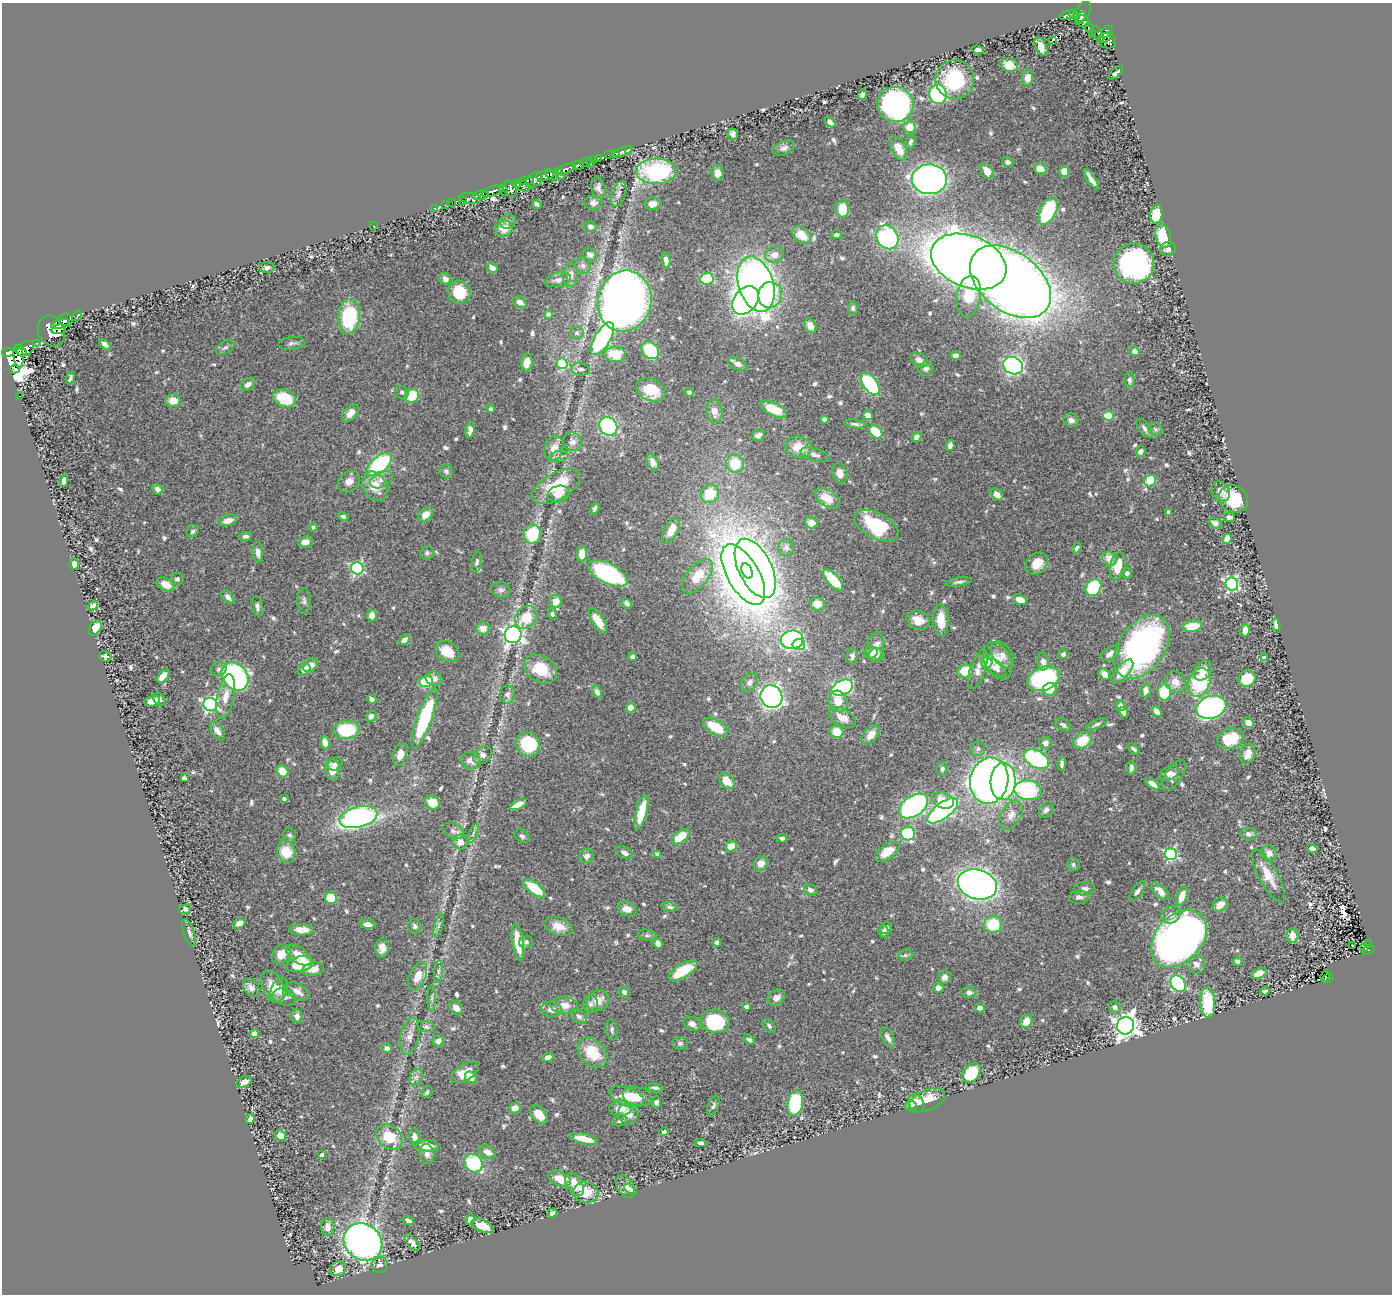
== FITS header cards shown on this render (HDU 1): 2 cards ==
NAXIS1  =                 1390
NAXIS2  =                 1292

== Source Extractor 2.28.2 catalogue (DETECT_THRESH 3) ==
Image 1390 x 1292 px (HDU 1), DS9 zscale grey, 1 PNG px = 1 image px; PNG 1394 x 1296 px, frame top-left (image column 1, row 1292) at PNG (2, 3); each listed source drawn as its Kron ellipse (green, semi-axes under 4 px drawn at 4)
Background 0.506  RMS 0.014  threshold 0.0433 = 3 sigma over >= 5 px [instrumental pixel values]
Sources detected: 708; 3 with non-positive FLUX_AUTO (blend fragments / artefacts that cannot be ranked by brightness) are neither listed nor drawn; of the other 705, the 500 brightest by FLUX_AUTO listed and drawn (205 fainter detections omitted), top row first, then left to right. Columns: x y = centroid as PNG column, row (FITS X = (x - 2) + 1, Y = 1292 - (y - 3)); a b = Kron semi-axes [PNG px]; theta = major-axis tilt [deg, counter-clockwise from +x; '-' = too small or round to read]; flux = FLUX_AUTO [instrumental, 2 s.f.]
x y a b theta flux
1083 12 11 7 58 410
1074 14 5 3 - 120
1067 15 8 4 19 140
1081 18 7 3 53 200
1083 21 6 5 - 210
1089 28 5 3 - 13
1107 32 7 5 47 260
1098 34 9 4 -57 140
1092 35 4 3 - 75
1105 37 7 3 38 210
1053 40 3 3 - 46
1107 41 9 7 -26 260
1041 47 10 5 -65 9.2
978 50 6 4 -16 3.3
1009 65 9 6 -18 12
1116 73 9 4 41 2.4
1027 78 8 5 88 8
955 79 19 19 - 60
938 94 9 8 - 120
862 95 5 4 - 2.4
895 104 18 17 - 320
830 122 6 4 -40 4
910 127 6 6 - 20
733 134 6 5 - 4.5
910 142 8 4 68 2.3
784 148 11 7 22 3.9
628 149 2 2 - 9.5
899 149 12 7 -61 15
623 152 10 3 16 3.3
615 153 3 2 - 6.5
608 155 2 2 - 4.3
598 158 3 2 - 14
595 160 3 3 - 32
1008 162 6 5 - 3.4
585 163 5 3 - 47
590 163 2 2 - 7.8
578 165 6 4 -10 170
566 169 10 4 19 620
1040 169 6 5 - 13
559 171 4 4 - 92
656 171 20 12 1 130
987 171 8 6 -58 9.7
1064 172 5 5 - 13
718 173 8 6 -84 6.6
551 175 7 3 -39 390
545 176 9 5 9 790
562 176 2 2 - 7.7
929 179 17 15 -1 450
1091 179 12 4 -58 6.4
534 180 9 6 38 450
526 181 8 3 7 270
517 184 5 4 - 300
524 186 8 5 -11 180
598 188 11 7 -80 4.6
510 189 8 6 -59 320
503 190 5 3 - 56
493 191 11 5 18 770
618 194 13 7 72 4.9
481 195 8 4 13 660
470 198 11 5 -6 91
462 201 3 2 - 9.7
452 203 2 2 - 7.8
593 203 9 7 -2 4.7
537 204 5 3 - 2.7
653 204 8 6 7 7.3
445 205 2 2 - 4.9
434 208 3 2 - 6.7
842 209 8 6 -88 22
1048 211 15 8 63 69
1156 214 9 6 82 29
508 221 8 7 - 2.9
373 226 2 2 - 11
590 226 7 5 -7 2.9
504 228 9 8 - 12
802 235 11 7 -40 16
836 235 5 4 - 2.4
1163 236 12 7 -73 36
887 237 12 10 -58 160
1168 249 8 6 17 5.7
590 255 7 6 - 4.3
774 255 9 8 - 7.8
666 260 8 4 -78 5.3
969 262 39 26 -21 1500
1134 264 20 20 - 220
583 265 8 7 - 4.1
267 268 7 5 7 3.9
492 268 5 5 - 6.3
570 275 12 7 83 6.2
445 279 6 5 - 6.4
707 279 7 6 - 45
558 280 13 7 13 4.8
1010 282 45 29 -37 1500
756 284 28 17 -73 760
459 292 11 11 - 37
770 295 13 11 74 34
969 296 20 12 81 40
745 300 16 11 51 450
624 301 30 27 76 880
520 302 7 5 -30 5.8
853 308 6 5 - 2.1
548 314 4 4 - 3.2
77 316 6 3 54 60
349 316 17 11 85 74
66 320 7 6 - 590
60 324 9 4 19 590
810 326 7 5 -58 6.7
59 329 7 4 16 660
51 331 16 13 -64 2600
577 333 7 6 - 2.8
602 339 18 8 59 130
37 343 3 3 - 46
291 343 13 6 7 3.4
105 344 7 4 -39 4.1
225 348 10 6 29 2.9
26 349 9 6 40 630
650 350 10 7 -46 50
21 351 5 4 - 270
1134 351 5 4 - 3.8
8 352 6 3 9 250
615 354 11 7 -3 30
956 355 5 4 - 4.8
18 356 11 5 -84 800
919 360 9 6 -33 5.3
527 362 9 5 83 7.5
562 364 5 5 - 64
738 364 10 6 -22 5.3
1013 366 10 8 -26 230
15 369 5 4 - 180
581 369 9 6 -5 4.3
926 369 7 7 - 3.2
70 378 6 3 69 2.3
1129 380 8 5 -90 2.6
248 384 8 5 36 4.1
870 384 12 7 -54 110
651 390 15 11 -24 23
402 392 7 6 - 2.8
689 392 4 4 - 2.5
19 396 3 2 - 6.3
412 396 7 6 - 26
285 398 12 8 -24 34
173 401 7 6 - 12
490 409 4 4 - 2.1
774 409 14 6 -27 25
714 411 12 8 -82 8.6
350 413 10 6 46 11
868 415 5 4 - 7.5
1108 416 5 4 - 32
824 419 4 3 - 2.5
1071 420 7 6 - 4.7
855 424 11 4 -7 2.9
608 426 10 8 -50 120
1145 428 11 5 -52 3.5
1155 429 7 6 - 2.1
470 430 8 5 78 5.8
876 432 7 5 -43 35
758 435 7 5 21 4.9
916 437 5 4 - 3.3
573 442 9 9 - 5.4
950 445 5 4 - 5.3
799 447 13 10 -13 18
554 448 13 9 76 10
1141 452 5 4 - 4.2
814 455 14 6 -17 4.9
559 456 9 5 14 3.4
653 462 9 5 -63 5.1
735 464 9 9 - 32
379 465 15 8 41 99
446 471 7 6 - 2.7
840 473 10 7 -72 6.7
64 480 6 4 81 5.5
381 480 12 7 26 5.9
349 481 12 9 41 7
1150 481 6 5 - 43
375 486 15 11 -65 19
556 487 26 13 30 40
157 489 5 5 - 3.9
1221 491 11 8 -52 6.3
558 494 11 8 15 8.7
710 494 10 8 47 29
997 494 7 5 -44 7.1
827 498 13 8 -34 13
1234 499 15 13 -31 38
595 508 6 4 58 2.6
1169 512 4 4 - 4.7
425 515 8 6 44 9.8
343 516 5 4 - 2.4
1229 517 5 5 - 5.7
228 520 9 5 13 8.3
811 523 6 5 - 7.3
1215 523 6 5 - 5.6
876 526 24 12 -27 66
313 527 4 4 - 2.4
193 531 6 5 - 2.3
671 531 14 7 64 13
532 534 9 8 - 45
245 536 6 4 6 2.8
1227 539 5 4 - 10
305 542 7 5 8 7.4
786 548 9 7 -90 3.7
1077 548 6 4 55 2.2
258 552 10 5 -85 5.3
427 553 7 6 - 2.3
582 554 7 5 83 15
1109 559 8 6 -40 12
477 562 10 5 81 2.6
74 564 6 4 -87 5
1037 564 12 10 44 14
1118 566 14 7 78 20
357 568 6 6 - 150
755 568 32 16 -64 810
747 571 8 5 -66 660
608 573 21 10 -27 140
1127 573 5 5 - 2.8
743 575 34 16 -60 2200
697 576 20 10 50 22
177 579 6 6 - 2.9
833 580 13 6 -47 39
959 582 13 4 9 3.1
166 584 9 6 -28 12
1232 584 6 6 - 200
1094 588 9 7 54 75
501 590 10 8 -9 3.5
228 597 8 5 -48 4.4
1020 600 7 5 -20 11
304 601 13 6 -87 3.6
556 601 6 6 - 12
627 603 5 4 - 2.6
817 604 7 6 - 8.6
93 606 5 4 - 3.7
257 606 10 6 -79 3.2
552 614 5 4 - 2.2
372 615 6 5 - 7.8
526 617 12 10 52 25
918 620 12 9 -22 11
941 620 15 8 -87 16
598 621 14 6 -57 13
1276 625 6 4 -80 4.6
1192 626 10 6 10 21
95 628 8 5 56 14
483 628 7 6 - 7.8
1245 630 6 4 76 7.7
513 635 8 8 - 350
404 640 6 4 40 5.2
792 640 11 9 6 210
799 645 6 5 - 35
875 647 15 9 80 12
1142 647 35 23 55 280
447 651 13 9 -32 17
871 653 7 6 - 7.5
1063 654 5 5 - 2.7
1110 654 10 6 31 6.3
876 655 7 7 - 4.5
1002 655 15 9 -54 6.6
105 656 6 5 - 2.1
852 656 8 5 87 3.4
633 657 4 4 - 2.7
1264 658 4 4 - 4
997 661 19 13 -62 15
1043 661 9 5 -84 5.7
987 662 6 5 - 33
310 665 8 6 36 9.5
996 668 11 7 -38 6.3
219 669 8 7 - 3
304 669 7 5 39 6.3
540 669 18 13 -31 26
978 669 21 7 71 9.2
1203 670 11 8 55 11
965 671 8 6 18 28
1122 672 15 6 49 18
1104 674 6 5 - 7.4
163 676 8 4 47 13
235 676 15 12 -52 200
434 678 8 7 - 6.4
1247 678 9 8 - 24
1044 679 17 11 20 140
426 681 7 5 17 39
749 682 10 7 51 5.1
1175 682 11 9 -51 11
1199 682 15 11 69 66
842 688 11 7 23 180
1050 689 7 6 - 17
1145 690 7 5 79 5.6
597 692 7 5 -63 3.9
1164 692 8 6 89 47
507 694 9 8 - 3.5
226 696 22 8 79 14
771 697 11 10 - 360
159 699 7 5 -52 2.8
372 699 5 4 - 3.8
152 701 8 5 13 11
838 701 11 9 -65 14
210 704 7 6 - 210
1121 706 5 4 - 5.5
1211 707 15 11 19 230
631 708 5 4 - 14
1157 711 6 4 -46 4.4
1123 712 6 4 -56 3.4
371 716 6 4 50 4.2
842 717 15 8 -30 12
424 718 31 7 70 95
1248 723 6 5 - 5.7
1097 724 11 4 24 2.6
1063 725 9 5 -35 2.7
715 727 14 7 -32 37
346 730 13 9 5 50
217 731 11 5 -55 5.4
837 732 7 6 - 19
871 735 11 7 52 12
1231 739 13 9 20 41
1082 741 10 7 37 24
325 743 7 4 -73 7.6
1046 743 6 6 - 4.4
528 744 13 11 -48 55
978 748 7 7 - 3
1133 749 7 3 -41 2.1
1248 754 10 7 74 8.8
400 755 11 6 74 8.2
482 755 10 7 45 4.9
1036 759 13 8 -28 120
471 760 10 8 -24 7.3
335 764 8 6 25 2.9
1062 764 7 3 86 2.5
1131 768 7 4 -89 4.1
942 769 7 5 85 2.6
333 770 11 7 -83 13
282 771 6 5 - 18
1170 773 10 6 26 4.4
1174 775 17 8 55 6.6
184 778 4 4 - 3.3
727 781 9 6 -45 17
989 781 23 19 78 530
1003 781 19 12 88 360
1152 784 8 4 -34 6.4
1028 790 14 9 -9 100
284 799 3 3 - 2.8
943 800 11 7 -23 17
433 803 8 7 - 17
519 804 9 4 26 11
913 806 16 10 34 280
1046 810 9 6 52 3.5
943 811 18 8 37 230
641 812 18 5 75 25
1011 815 16 10 60 8.5
358 817 19 10 14 270
453 831 11 7 -19 4.6
473 833 10 4 68 2.7
908 833 7 7 - 68
1249 834 8 6 -14 2.9
290 835 7 6 - 2.4
522 836 8 6 -37 2.8
681 837 10 5 37 33
782 838 5 4 - 2.9
461 842 7 7 - 7.7
731 846 6 5 - 12
1312 848 5 4 - 4.1
286 852 11 9 -74 23
887 852 14 7 34 18
624 853 9 5 -32 4.7
1269 853 8 7 - 5.1
657 854 4 3 - 2.7
1171 854 6 6 - 140
587 856 7 6 - 5.2
761 863 8 7 - 8.8
1073 865 6 6 - 2.3
1268 876 29 9 -61 16
977 884 20 14 -16 520
534 888 13 5 -38 43
1084 889 10 7 2 4.7
810 890 7 5 -24 3.8
1137 891 11 5 55 3.7
1160 891 11 5 -44 8.1
1182 896 10 5 71 14
1079 897 10 6 3 4.3
331 898 6 6 - 24
1220 905 8 6 41 9.4
670 907 7 4 -14 2.5
185 909 5 4 - 3.3
627 909 10 7 -20 7.7
1171 915 10 8 33 5.5
239 923 6 4 25 8.1
368 924 8 4 -9 6.3
439 925 12 4 74 2.3
993 925 9 8 - 36
415 926 7 6 - 2.6
558 926 14 9 -18 12
886 928 6 5 - 2.9
302 930 12 5 -2 13
189 932 14 5 -71 4.9
884 932 6 5 - 2.5
647 935 9 5 -12 2.2
1292 936 7 6 - 8.9
1179 939 33 23 47 670
518 942 19 5 -81 24
526 942 7 6 - 2.9
717 942 4 4 - 2.4
658 944 5 4 - 5.1
1368 944 2 2 - 4.5
1352 946 3 2 - 2.7
382 948 9 6 87 7.4
1365 948 3 2 - 11
1368 950 7 3 17 68
281 954 11 8 50 12
299 955 14 7 -35 12
905 955 7 5 19 2.2
1237 961 5 4 - 2.4
300 964 13 7 13 39
1196 964 9 9 - 5.6
313 969 11 6 13 9
439 971 11 4 86 3.1
683 971 16 7 31 36
1259 973 8 5 22 8.9
418 976 14 8 66 17
1325 976 6 3 67 26
945 977 6 6 - 4.9
1328 978 6 3 21 57
1178 984 9 7 -52 97
273 986 17 10 -68 15
251 988 9 7 -54 5.2
938 988 5 4 - 6.7
279 990 13 8 68 7.5
297 991 13 7 -31 7.1
1265 991 5 3 - 2.2
624 992 6 5 - 4
969 992 7 6 - 3.7
284 997 12 8 -17 6.4
432 998 13 4 -90 3.2
776 998 9 7 40 5.6
598 1001 12 9 31 13
1208 1003 15 7 -86 55
591 1004 9 7 -87 3.5
564 1005 14 8 -5 11
747 1006 4 4 - 4.5
1115 1007 6 5 - 4.5
456 1008 8 5 -47 7.1
980 1008 5 4 - 3.8
552 1009 10 7 -8 6.9
297 1016 7 6 - 5.5
579 1016 9 6 -35 3.4
715 1021 15 11 -11 69
1026 1021 7 5 62 11
692 1024 9 6 -28 4.9
769 1026 8 5 -52 2.8
1125 1026 9 8 - 870
426 1027 9 5 -9 2.5
612 1030 10 5 -83 2.8
255 1034 4 4 - 8.3
410 1036 18 9 78 9.1
888 1037 11 5 -60 4.5
749 1040 6 4 -36 2.8
438 1041 6 5 - 5.5
680 1043 8 6 2 2.7
387 1048 5 4 - 4.9
592 1053 17 12 -45 32
548 1057 5 4 - 5.1
465 1072 15 8 32 16
971 1073 11 8 45 48
416 1077 8 6 66 3.9
471 1077 6 5 - 10
244 1082 8 5 33 7.6
655 1088 9 3 -7 2.3
427 1092 6 5 - 2.3
637 1096 14 9 -13 15
627 1097 18 9 -20 18
927 1100 19 10 23 19
656 1102 6 5 - 3.4
795 1103 13 7 80 82
916 1103 10 7 -67 10
713 1106 10 5 68 2.7
911 1106 6 4 12 9.7
515 1108 6 5 - 6.8
620 1108 11 7 2 12
628 1114 11 9 -62 12
539 1115 10 7 -49 17
250 1119 5 4 - 4.2
620 1121 7 5 13 2.7
664 1132 5 4 - 2.7
280 1135 6 5 - 8.8
390 1137 14 11 -41 34
414 1137 8 5 -78 6.3
584 1139 14 5 -13 16
701 1143 5 3 - 3.5
426 1146 13 5 -6 14
487 1152 8 6 -30 7.9
427 1154 10 7 -82 4.5
322 1155 4 3 - 2.1
474 1163 10 8 -46 83
560 1179 12 7 -21 17
575 1184 12 8 -60 15
625 1187 12 8 -58 7.7
631 1189 7 3 -35 2.4
586 1193 13 10 -5 27
552 1213 5 4 - 3.6
470 1219 5 4 - 3.4
408 1220 6 3 -24 3.1
483 1226 12 6 -22 12
328 1227 9 6 -89 7.4
363 1242 20 17 -40 590
412 1242 10 5 -51 4
380 1265 8 8 - 5
338 1269 8 7 - 11
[205 fainter detections neither listed nor drawn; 3 non-positive-flux detections neither listed nor drawn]